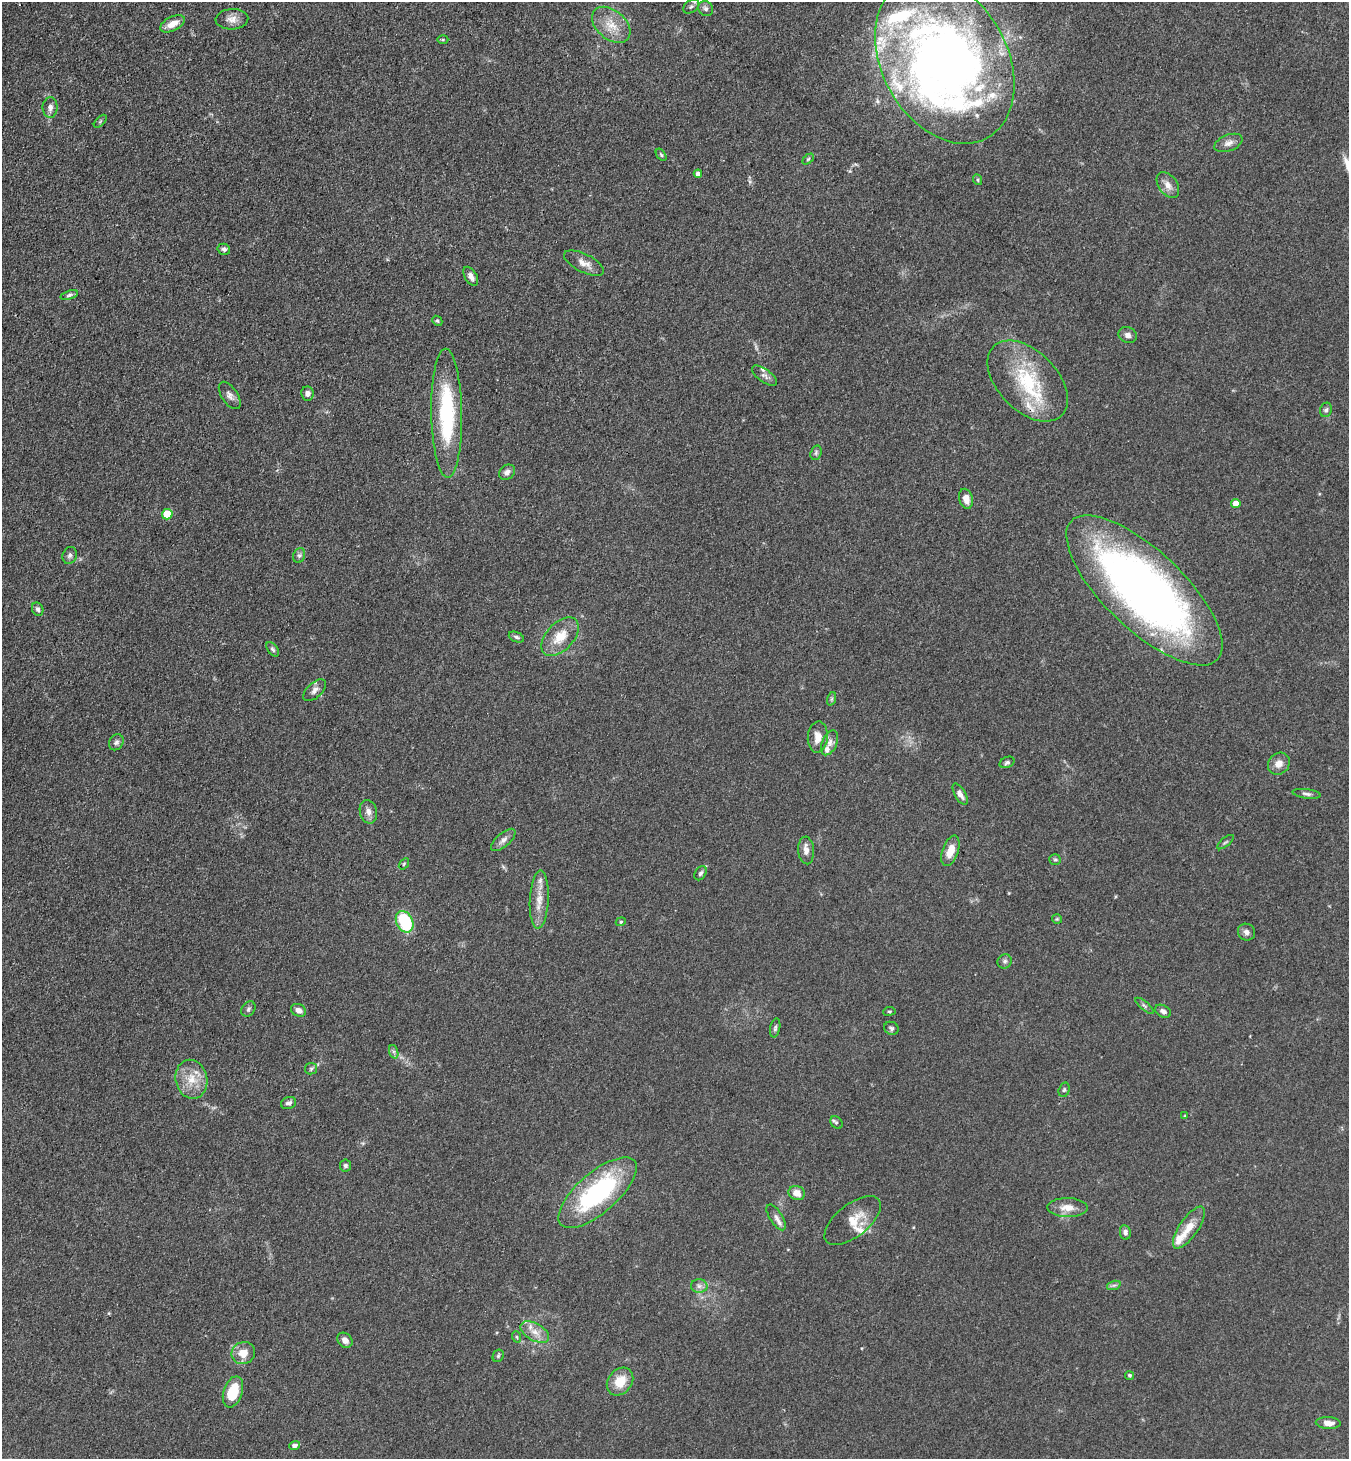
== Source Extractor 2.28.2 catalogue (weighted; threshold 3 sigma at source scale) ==
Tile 11 of 4 x 4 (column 3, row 3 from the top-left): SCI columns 3032-4378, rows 1494-2950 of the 5923 x 5900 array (HDU 1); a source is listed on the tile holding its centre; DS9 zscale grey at full resolution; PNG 1351 x 1461 px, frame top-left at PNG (2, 2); each listed source drawn as its Kron ellipse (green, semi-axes under 4 px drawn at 4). Shown black and unused: <1% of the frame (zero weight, under 3 of 4 exposures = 5% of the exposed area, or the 3 px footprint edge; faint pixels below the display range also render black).
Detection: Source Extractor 2.28.2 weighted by HDU 2 'WHT'; one run over the whole footprint, this tile lists its part. Background 0.101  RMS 0.0064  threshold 0.0287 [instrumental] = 3 sigma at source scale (4.5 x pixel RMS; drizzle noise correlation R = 1.50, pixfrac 1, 0.05/0.05 arcsec/px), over >= 5 px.
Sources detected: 109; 1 too faint to see at this stretch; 1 inside a brighter object's white glare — neither listed nor drawn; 11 inside a brighter listed object's ellipse — not listed separately; the other 96 listed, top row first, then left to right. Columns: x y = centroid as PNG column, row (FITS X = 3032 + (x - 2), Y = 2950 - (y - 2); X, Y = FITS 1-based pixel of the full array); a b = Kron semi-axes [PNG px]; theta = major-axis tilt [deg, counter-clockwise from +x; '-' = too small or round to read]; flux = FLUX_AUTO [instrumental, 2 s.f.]
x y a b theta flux
691 7 9 6 37 1.8
706 9 8 7 - 2
232 19 16 10 4 5.3
173 24 13 7 26 7.3
611 25 22 14 -40 12
443 40 5 3 - 0.72
945 60 88 63 -61 540
50 107 10 7 88 3
100 121 8 3 45 0.86
1228 143 14 8 21 3.7
661 155 7 4 -54 1.1
808 159 6 4 45 0.92
698 174 4 4 - 3.9
978 180 5 3 - 0.68
1168 185 14 9 -54 5
224 249 6 5 - 1.7
584 263 22 9 -26 6.1
471 276 10 6 -60 3.2
69 295 9 4 18 1.4
437 321 5 4 - 0.99
1128 335 9 7 -24 2.7
765 376 14 6 -36 2.8
1028 381 48 30 -45 49
307 394 7 6 - 2.8
230 395 15 8 -56 3.4
1326 410 7 6 - 1.5
447 413 64 15 -89 64
816 453 7 5 71 1.4
507 472 9 7 40 2.7
966 499 10 7 -77 4.8
1236 504 4 4 - 8.7
167 514 5 5 - 24
70 555 8 7 - 2
299 555 7 6 - 1.7
1144 590 101 39 -44 440
38 609 7 5 -63 1.8
516 637 8 5 -22 1.5
560 637 23 13 47 14
273 649 8 5 -52 1.3
315 690 14 7 43 3.3
831 699 7 4 71 1
818 737 16 10 87 6.7
116 742 8 7 - 2
830 743 13 7 68 3.6
1007 762 8 5 25 1.5
1279 764 11 10 - 5.2
960 794 12 5 -60 3.4
1307 794 14 4 -7 2
368 812 12 8 -76 3.8
503 840 15 6 41 3.4
1225 842 10 3 39 0.96
806 850 14 8 -85 4.1
950 851 16 8 70 8.6
1055 860 6 5 - 1.1
404 864 6 3 54 0.81
701 873 8 5 57 1.5
539 900 29 9 87 10
1057 919 5 5 - 0.87
405 922 11 8 -63 36
621 922 5 4 - 0.95
1247 932 9 8 - 2.8
1005 961 7 6 - 1.6
1144 1006 11 4 -40 1.5
248 1009 8 6 54 1.6
299 1010 8 6 -28 3.9
889 1011 6 3 7 0.74
1163 1011 8 5 -28 2.5
775 1028 10 5 78 1.6
891 1028 7 6 - 1.6
394 1052 7 4 -71 1.4
311 1069 6 5 - 1.2
191 1079 20 15 -77 13
1064 1090 7 5 73 1.1
289 1103 8 6 19 2.1
1185 1116 4 4 - 0.57
836 1123 7 5 -44 1.1
345 1166 6 5 - 1.7
597 1193 49 20 41 88
797 1193 8 7 - 5.9
1068 1208 20 9 -1 7.7
776 1217 15 6 -57 3.3
853 1221 33 16 38 13
1189 1227 24 9 56 10
1125 1232 7 5 -81 2
1114 1285 7 4 18 1.3
699 1286 8 7 - 2.6
535 1332 16 8 -29 6.6
517 1337 6 3 -70 0.8
345 1340 8 6 -44 3.5
243 1353 12 11 - 9
498 1356 6 5 - 1.1
1129 1375 5 4 - 0.97
620 1381 15 12 51 13
233 1392 16 9 71 20
1328 1423 12 6 -3 4.8
295 1446 6 4 20 2.9
Isophote crosses this tile's border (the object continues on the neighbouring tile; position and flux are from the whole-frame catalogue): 2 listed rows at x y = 691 7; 173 24